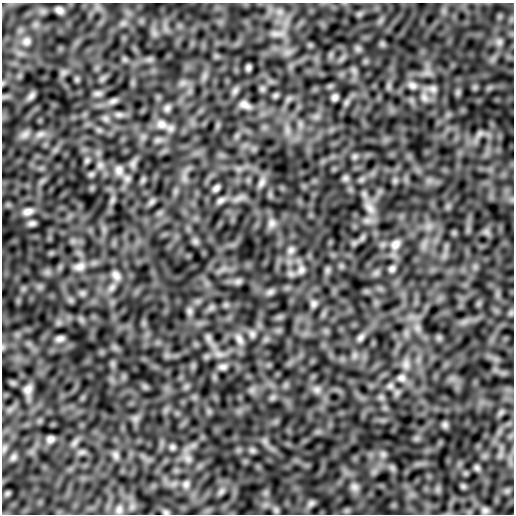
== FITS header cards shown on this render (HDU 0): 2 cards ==
NAXIS1  =                  512
NAXIS2  =                  512

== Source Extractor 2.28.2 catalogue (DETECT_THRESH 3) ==
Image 512 x 512 px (HDU 0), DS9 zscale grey, 1 PNG px = 1 image px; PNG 516 x 516 px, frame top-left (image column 1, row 512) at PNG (2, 3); no overlay
Background 6.15e-06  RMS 1.2e-06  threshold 3.66e-06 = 3 sigma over >= 5 px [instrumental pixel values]
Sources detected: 91; all 91 listed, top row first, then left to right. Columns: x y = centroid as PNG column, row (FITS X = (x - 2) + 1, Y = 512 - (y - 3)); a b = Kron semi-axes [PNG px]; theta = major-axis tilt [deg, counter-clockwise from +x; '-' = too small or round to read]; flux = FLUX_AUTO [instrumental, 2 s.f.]
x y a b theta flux
59 10 6 5 - 3.1e-04
280 12 9 9 - 4.5e-04
359 14 7 5 45 2.0e-04
277 34 21 7 0 6.9e-04
26 41 10 9 - 4.1e-04
499 42 9 7 -90 3.0e-04
358 49 8 7 - 2.4e-04
248 67 5 4 - 2.2e-04
77 79 7 4 72 1.5e-04
412 85 12 9 -27 4.4e-04
262 89 8 6 -45 2.0e-04
433 89 11 9 -20 4.3e-04
235 91 12 7 55 2.9e-04
98 93 11 7 0 2.7e-04
276 95 8 7 - 1.6e-04
31 96 13 6 50 3.0e-04
335 97 6 5 - 2.8e-04
424 98 13 8 -59 4.7e-04
113 101 12 7 23 3.2e-04
245 105 16 9 -23 5.2e-04
167 108 9 8 - 2.8e-04
119 115 10 7 -9 2.8e-04
105 119 8 8 - 2.7e-04
161 124 16 13 -21 8.4e-04
25 134 15 9 36 5.3e-04
40 134 14 8 29 5.4e-04
480 134 11 7 39 3.3e-04
355 156 8 6 8 2.0e-04
87 160 8 6 74 1.9e-04
100 165 10 6 90 3.4e-04
119 170 14 10 -82 5.6e-04
91 174 8 6 21 1.9e-04
345 178 9 7 13 2.2e-04
262 182 15 8 63 4.3e-04
216 188 7 4 47 2.8e-04
112 200 7 4 71 2.1e-04
221 200 11 7 29 3.1e-04
152 202 11 5 51 2.1e-04
370 208 18 10 -56 8.5e-04
28 212 17 10 14 7.0e-04
32 223 8 5 6 3.1e-04
272 223 13 10 83 4.9e-04
195 241 7 7 - 2.3e-04
395 244 14 11 47 6.9e-04
291 250 10 9 - 3.4e-04
79 266 16 11 16 6.8e-04
392 269 7 6 - 2.7e-04
301 270 12 9 72 4.5e-04
327 270 8 5 90 2.1e-04
116 275 13 9 -54 4.8e-04
238 281 9 7 24 2.6e-04
112 287 10 7 45 3.8e-04
270 292 11 7 23 2.9e-04
82 293 8 7 - 2.4e-04
314 304 9 7 77 2.7e-04
189 311 10 8 -90 2.7e-04
511 313 7 5 45 1.6e-04
417 328 8 5 -90 2.8e-04
252 334 10 8 -75 2.9e-04
360 337 11 7 46 2.9e-04
208 338 12 6 -78 3.1e-04
60 339 8 5 18 3.3e-04
239 339 16 8 -60 5.2e-04
219 354 12 7 -7 4.9e-04
406 364 13 10 89 5.7e-04
223 367 10 7 4 3.3e-04
401 378 10 9 - 3.7e-04
390 386 9 7 30 2.6e-04
28 389 10 8 64 4.4e-04
317 390 11 9 0 4.2e-04
501 412 10 5 54 2.1e-04
445 425 9 8 - 2.2e-04
50 439 6 5 - 3.2e-04
172 447 8 7 - 2.0e-04
4 449 10 5 66 2.4e-04
252 450 9 6 -15 2.1e-04
383 454 8 8 - 3.0e-04
116 455 11 8 -67 2.8e-04
13 457 10 7 56 2.7e-04
188 459 10 8 -45 4.5e-04
477 468 7 7 - 2.0e-04
186 484 10 8 70 3.2e-04
463 486 7 6 - 1.5e-04
354 487 11 10 - 4.3e-04
221 491 11 6 45 3.0e-04
7 493 9 5 45 1.6e-04
311 503 11 7 26 2.9e-04
119 510 11 8 76 3.2e-04
276 510 8 7 - 2.2e-04
485 510 9 7 12 2.5e-04
166 512 7 5 -21 1.5e-04